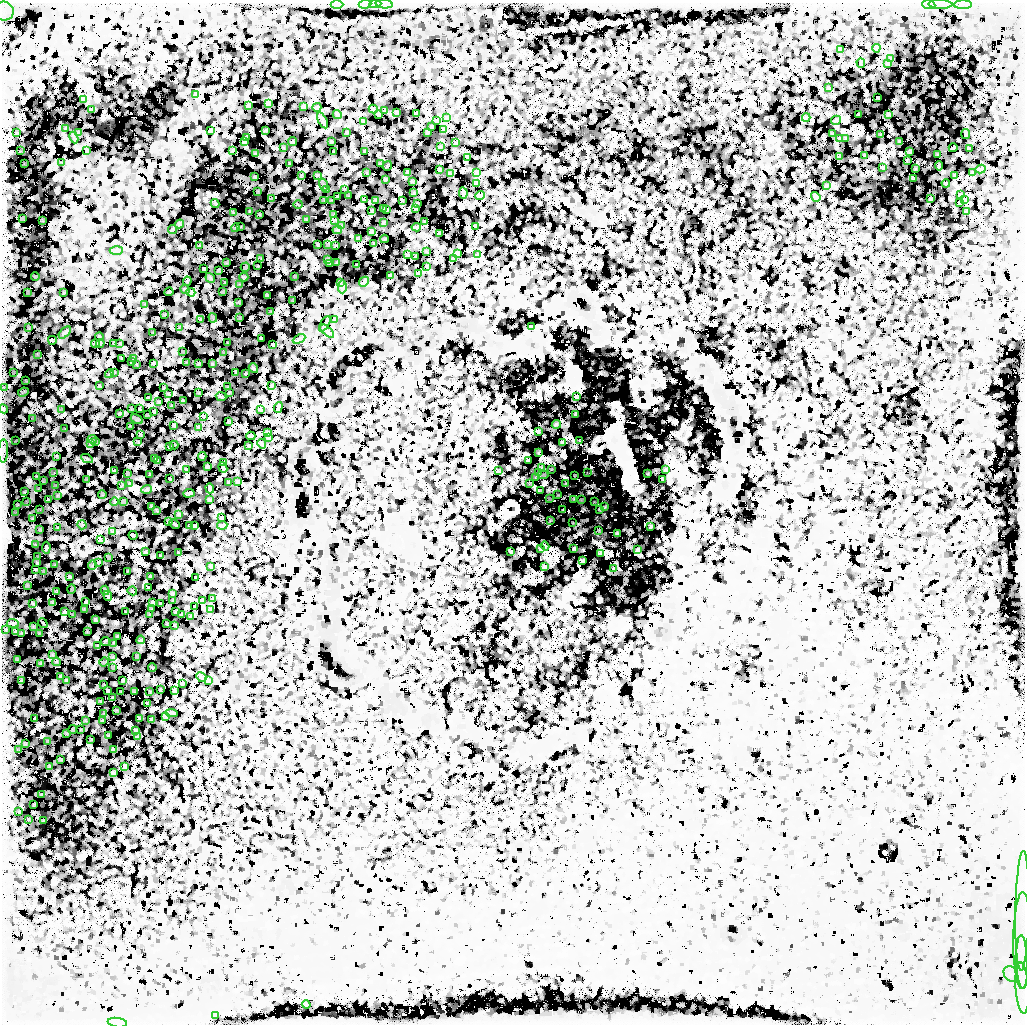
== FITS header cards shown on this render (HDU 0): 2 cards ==
NAXIS1  =                 1023
NAXIS2  =                 1022

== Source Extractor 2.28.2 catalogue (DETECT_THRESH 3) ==
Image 1023 x 1022 px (HDU 0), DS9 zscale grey, 1 PNG px = 1 image px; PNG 1027 x 1026 px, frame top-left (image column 1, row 1022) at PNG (2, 3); each listed source drawn as its Kron ellipse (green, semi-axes under 4 px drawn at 4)
Background -3040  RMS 900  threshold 2710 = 3 sigma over >= 5 px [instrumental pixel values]
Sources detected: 1494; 979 with non-positive FLUX_AUTO (blend fragments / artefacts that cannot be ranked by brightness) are neither listed nor drawn; of the other 515, the 500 brightest by FLUX_AUTO listed and drawn (15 fainter detections omitted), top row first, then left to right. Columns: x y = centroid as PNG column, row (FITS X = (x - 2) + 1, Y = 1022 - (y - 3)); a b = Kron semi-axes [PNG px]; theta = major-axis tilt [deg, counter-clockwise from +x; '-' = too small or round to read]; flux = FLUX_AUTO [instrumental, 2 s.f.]
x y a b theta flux
337 4 6 2 0 1.0e+05
365 4 6 3 6 1.2e+05
375 4 6 3 6 1.2e+05
384 4 9 3 -6 2.0e+05
940 4 12 2 -1 2.4e+05
929 5 6 3 -8 1.4e+05
963 5 9 3 0 1.6e+05
4 11 10 9 - 3.9e+05
876 48 4 2 - 5.6e+04
840 49 3 2 - 6.0e+04
891 59 4 2 - 3.8e+04
861 63 4 2 - 3.3e+04
888 63 3 2 - 3.7e+04
829 88 3 2 - 6.1e+04
195 94 3 2 - 4.6e+04
878 98 2 2 - 6.9e+04
84 99 3 2 - 3.5e+04
268 104 3 2 - 3.5e+04
248 106 3 2 - 5.4e+04
303 107 4 2 - 5.3e+04
317 107 4 2 - 8.7e+04
373 109 4 2 - 5.8e+04
92 110 4 2 - 6.1e+04
385 111 4 2 - 2.9e+04
397 112 3 3 - 2.6e+04
416 113 4 2 - 3.4e+04
379 114 3 2 - 5.6e+04
859 114 2 2 - 7.1e+04
888 114 4 3 - 8.4e+04
337 115 4 2 - 8.0e+04
806 117 4 2 - 4.3e+04
447 118 3 2 - 4.7e+04
323 120 9 2 -63 4.2e+04
836 120 5 3 - 8.9e+04
363 121 4 3 - 6.0e+04
436 121 3 2 - 4.1e+04
432 126 3 2 - 5.2e+04
66 128 4 2 - 7.3e+04
443 129 4 2 - 5.1e+04
210 131 3 2 - 5.3e+04
265 131 3 2 - 5.4e+04
16 132 3 2 - 2.2e+05
347 132 3 2 - 9.8e+04
428 132 3 2 - 7.1e+04
78 133 3 2 - 6.4e+04
832 134 4 3 - 5.5e+04
966 134 5 2 - 4.5e+04
881 135 3 3 - 1.2e+05
74 137 6 2 -65 2.1e+04
246 138 4 2 - 8.2e+04
845 138 3 2 - 6.7e+04
840 139 3 2 - 1.1e+05
244 142 4 3 - 5.0e+04
293 142 4 2 - 2.0e+04
331 142 3 2 - 8.0e+04
899 142 4 2 - 6.7e+04
456 143 3 2 - 2.5e+04
283 147 3 2 - 4.5e+04
440 147 3 2 - 8.7e+04
953 148 4 2 - 4.2e+04
969 149 3 2 - 1.0e+05
86 150 3 2 - 4.3e+04
233 150 4 2 - 4.5e+04
20 151 3 2 - 4.6e+04
365 151 3 2 - 1.9e+05
910 151 4 3 - 1.0e+05
334 152 3 2 - 5.5e+04
255 154 2 2 - 6.6e+04
865 155 3 2 - 1.3e+05
938 155 3 2 - 9.9e+04
467 157 4 2 - 4.8e+04
839 157 4 2 - 4.8e+04
907 160 3 2 - 8.5e+04
61 163 3 3 - 1.5e+05
24 164 3 2 - 1.3e+05
290 164 3 2 - 1.1e+05
380 164 3 3 - 1.3e+05
387 166 5 2 - 1.2e+05
939 166 4 2 - 2.7e+04
882 167 3 2 - 1.2e+05
439 169 3 2 - 1.0e+05
915 169 3 2 - 7.2e+04
981 169 5 3 - 3.3e+04
407 172 4 3 - 1.9e+05
477 172 4 2 - 4.1e+04
367 173 3 2 - 9.5e+04
973 173 3 3 - 4.4e+04
450 174 4 2 - 7.2e+04
317 175 4 2 - 1.0e+05
954 175 4 2 - 4.0e+04
302 176 4 2 - 8.5e+04
255 177 3 2 - 1.3e+05
385 179 3 3 - 2.1e+05
914 179 3 2 - 1.2e+05
412 181 3 3 - 4.5e+04
946 183 4 2 - 6.6e+04
476 184 4 2 - 4.3e+04
323 185 6 2 -72 4.3e+04
826 186 3 2 - 7.5e+04
344 189 3 2 - 8.6e+04
327 190 3 2 - 1.8e+05
258 191 3 2 - 6.4e+04
414 193 4 2 - 9.1e+04
463 193 5 2 - 1.2e+05
960 194 4 2 - 6.0e+04
480 195 5 2 - 6.2e+04
348 196 3 2 - 1.0e+05
337 197 4 2 - 2.8e+05
816 197 5 2 - 6.7e+04
271 199 3 2 - 5.0e+04
931 199 3 2 - 8.0e+04
324 200 3 2 - 7.5e+04
331 200 2 2 - 3.8e+04
364 200 3 2 - 6.8e+04
376 200 4 3 - 8.8e+04
402 200 4 2 - 1.8e+05
964 200 3 2 - 6.5e+04
215 203 5 2 - 9.6e+04
417 203 3 2 - 1.1e+05
960 203 3 2 - 6.9e+04
298 204 4 2 - 1.7e+05
384 208 3 2 - 9.0e+04
416 208 4 2 - 1.8e+04
387 210 3 2 - 1.8e+05
372 211 3 2 - 1.0e+05
966 211 3 2 - 5.9e+04
250 212 3 2 - 1.6e+05
234 213 4 3 - 4.8e+04
260 214 3 2 - 2.2e+05
334 215 3 2 - 1.7e+04
22 219 4 3 - 1.8e+05
306 219 3 3 - 1.6e+05
42 220 3 3 - 1.1e+05
335 220 3 2 - 6.3e+04
425 221 3 2 - 1.0e+05
384 223 4 3 - 5.7e+04
180 224 4 3 - 2.0e+04
341 225 3 2 - 6.4e+04
475 226 3 2 - 4.2e+04
240 227 3 2 - 1.0e+05
416 227 4 3 - 1.0e+05
235 228 4 2 - 2.5e+04
172 229 5 2 - 5.7e+04
337 230 4 3 - 1.1e+05
371 231 3 2 - 1.6e+05
439 233 3 2 - 7.5e+04
358 239 3 2 - 1.2e+05
384 239 4 2 - 1.1e+05
374 243 2 2 - 6.2e+04
317 244 3 2 - 2.5e+05
328 245 2 2 - 8.4e+04
336 245 4 2 - 6.6e+04
199 246 3 2 - 7.3e+04
116 251 6 2 3 7.1e+04
427 252 4 2 - 7.7e+04
457 253 3 3 - 1.1e+05
407 255 3 2 - 3.8e+04
478 255 4 2 - 3.4e+04
416 256 3 2 - 6.3e+04
261 258 4 2 - 2.0e+05
454 259 4 2 - 4.6e+04
328 260 4 3 - 1.3e+05
227 263 4 3 - 1.7e+05
336 263 2 2 - 1.1e+05
329 264 3 2 - 1.2e+05
357 265 3 2 - 7.2e+04
258 266 2 2 - 1.8e+05
427 266 2 2 - 5.1e+04
245 267 4 2 - 1.8e+05
204 269 3 2 - 2.7e+05
219 270 4 2 - 1.2e+05
419 273 3 2 - 7.0e+04
35 276 4 2 - 2.3e+05
295 276 2 2 - 9.2e+04
391 276 3 2 - 5.6e+04
244 277 4 3 - 2.7e+05
210 278 5 3 - 1.5e+05
187 281 4 2 - 7.4e+04
340 282 2 2 - 7.5e+04
364 282 5 2 - 6.6e+04
225 283 3 2 - 1.9e+05
239 285 3 2 - 7.5e+04
342 287 6 3 87 3.2e+04
185 290 5 2 - 1.3e+05
28 292 3 2 - 1.5e+05
64 292 4 3 - 6.5e+04
169 292 4 2 - 2.0e+05
191 292 4 2 - 5.1e+04
223 292 3 2 - 5.9e+04
267 295 3 3 - 2.2e+05
293 300 3 2 - 5.6e+04
238 302 3 2 - 1.0e+05
145 305 3 2 - 7.0e+04
270 312 3 2 - 3.3e+04
164 314 4 2 - 1.3e+05
213 318 5 2 - 7.9e+04
240 318 2 2 - 8.4e+04
201 319 4 2 - 2.5e+04
335 319 3 3 - 7.0e+04
325 324 9 2 59 3.0e+04
179 327 3 2 - 1.3e+05
531 327 3 2 - 6.6e+04
29 328 4 2 - 2.8e+05
327 331 8 2 -42 1.9e+04
65 333 7 4 46 7.1e+04
153 333 3 2 - 5.3e+04
99 337 4 2 - 1.4e+05
261 338 3 2 - 2.1e+05
299 339 6 2 27 1.3e+05
52 340 4 2 - 1.7e+05
95 343 4 2 - 7.4e+04
100 343 4 2 - 1.2e+05
114 343 4 2 - 1.7e+05
227 343 2 2 - 1.4e+05
120 344 3 2 - 1.5e+05
273 345 2 2 - 1.4e+05
183 352 3 2 - 8.6e+04
224 352 3 2 - 6.2e+04
37 354 3 2 - 1.3e+05
134 358 2 2 - 2.9e+04
121 359 3 2 - 1.8e+05
131 362 3 2 - 1.5e+05
153 363 3 2 - 1.5e+05
186 363 3 3 - 9.6e+04
136 364 3 2 - 1.3e+05
199 364 4 3 - 4.3e+04
212 364 4 3 - 1.7e+05
253 368 5 2 - 3.0e+04
13 372 4 2 - 1.1e+05
114 372 4 2 - 1.5e+05
236 372 3 2 - 2.8e+05
246 373 3 2 - 9.9e+04
109 374 4 2 - 6.5e+04
26 381 3 2 - 2.0e+05
272 385 3 2 - 6.9e+04
100 386 3 2 - 2.2e+05
3 387 3 2 - 3.1e+05
228 387 3 2 - 7.9e+04
164 388 2 2 - 1.7e+05
23 392 6 2 25 6.5e+04
198 393 3 2 - 1.7e+05
229 393 3 2 - 1.5e+05
168 394 4 2 - 1.8e+05
221 396 5 2 - 4.2e+04
577 397 3 2 - 9.1e+04
148 398 3 2 - 1.9e+05
183 401 3 2 - 1.8e+05
158 402 3 2 - 1.9e+05
172 405 3 2 - 6.7e+04
278 407 5 2 - 4.1e+04
3 409 5 3 - 1.1e+06
61 409 3 2 - 1.1e+05
131 409 3 2 - 5.7e+04
140 409 4 2 - 2.7e+05
260 410 4 2 - 6.0e+04
154 412 3 2 - 2.3e+05
120 413 4 3 - 1.1e+05
576 414 3 3 - 2.4e+05
147 415 3 2 - 8.1e+04
203 416 3 2 - 8.3e+04
32 418 3 2 - 1.5e+05
137 419 6 3 -29 5.6e+04
228 421 3 2 - 1.3e+05
556 424 4 3 - 6.8e+04
174 425 3 2 - 2.5e+05
130 426 3 2 - 1.1e+05
199 427 4 3 - 4.2e+04
65 429 2 2 - 7.1e+04
538 431 3 2 - 1.7e+05
268 433 3 2 - 5.6e+04
141 435 3 2 - 2.0e+05
251 436 4 2 - 1.6e+05
268 437 3 2 - 4.7e+04
92 439 5 2 - 1.8e+05
16 441 3 2 - 2.7e+05
579 441 3 3 - 2.5e+05
96 442 2 2 - 9.5e+04
138 442 4 2 - 8.9e+04
562 442 4 3 - 3.5e+05
91 444 3 2 - 3.0e+05
262 444 5 2 - 7.1e+04
174 445 4 2 - 3.0e+04
249 446 3 2 - 7.3e+04
169 447 3 2 - 1.6e+05
3 451 11 5 89 6.5e+05
538 452 3 2 - 2.7e+05
202 456 4 2 - 7.3e+04
56 457 3 2 - 2.4e+05
155 458 3 2 - 1.5e+05
87 459 6 2 -28 4.8e+05
157 460 3 2 - 2.1e+05
528 461 3 3 - 1.1e+05
224 462 4 2 - 9.5e+04
207 467 4 3 - 3.9e+04
223 467 5 2 - 5.3e+04
541 468 3 2 - 3.2e+05
186 469 3 2 - 1.1e+05
552 469 3 2 - 2.0e+05
666 470 3 2 - 7.6e+04
115 471 3 2 - 2.2e+05
498 471 3 2 - 1.7e+05
54 473 3 2 - 8.2e+04
127 473 3 2 - 5.5e+04
538 473 2 2 - 8.1e+04
587 473 3 2 - 2.9e+04
150 474 2 2 - 9.5e+04
648 474 2 2 - 5.6e+04
543 475 5 2 - 1.8e+05
574 475 2 2 - 5.2e+05
36 476 3 2 - 3.9e+05
535 477 3 2 - 3.8e+05
170 479 3 2 - 1.5e+05
662 479 3 2 - 1.0e+05
86 480 3 3 - 5.8e+04
43 481 4 2 - 7.4e+04
238 482 3 2 - 8.0e+04
130 483 3 2 - 2.7e+04
229 483 4 2 - 6.0e+04
529 483 3 2 - 3.7e+05
566 484 4 3 - 1.5e+05
55 485 3 2 - 1.3e+05
122 485 4 2 - 1.2e+05
210 488 5 2 - 7.6e+04
39 489 3 2 - 2.9e+05
147 489 5 3 - 1.5e+05
540 491 3 3 - 8.1e+05
24 492 4 2 - 1.4e+05
189 493 5 2 - 1.2e+05
57 495 4 3 - 2.3e+05
102 495 4 2 - 4.8e+04
558 495 3 2 - 2.7e+05
549 498 3 2 - 1.9e+05
573 499 3 2 - 6.2e+05
49 500 3 2 - 2.9e+05
210 500 4 3 - 7.2e+04
581 500 3 2 - 3.7e+05
26 501 3 2 - 6.9e+04
123 501 3 3 - 9.2e+04
114 502 4 2 - 1.7e+05
594 502 2 2 - 9.5e+04
17 505 3 2 - 2.6e+05
152 506 3 2 - 1.5e+05
605 507 4 2 - 3.9e+05
40 509 3 2 - 1.3e+05
600 509 3 2 - 4.2e+05
157 510 4 2 - 6.1e+04
563 510 3 2 - 5.7e+05
15 512 3 2 - 1.2e+05
179 514 3 2 - 9.0e+04
221 518 3 2 - 4.9e+04
33 519 4 3 - 2.1e+05
550 520 3 2 - 1.1e+05
169 522 3 2 - 7.3e+04
573 523 2 2 - 1.0e+05
175 524 5 2 - 1.3e+05
82 525 5 4 - 2.1e+04
222 525 5 2 - 3.0e+04
190 526 3 2 - 7.6e+04
195 526 3 2 - 1.1e+05
651 527 3 2 - 1.3e+05
58 528 3 2 - 3.4e+05
40 530 4 3 - 3.6e+05
599 531 4 2 - 5.0e+04
112 532 4 3 - 2.0e+05
617 534 4 3 - 1.9e+05
133 535 4 2 - 1.8e+05
100 540 3 2 - 3.6e+05
35 545 4 3 - 9.8e+04
545 546 4 2 - 1.9e+05
46 548 6 2 85 3.2e+05
540 548 3 2 - 1.6e+05
574 549 3 2 - 1.5e+05
638 550 3 2 - 8.8e+04
510 551 3 2 - 8.5e+04
146 552 3 2 - 1.7e+05
179 553 3 2 - 1.6e+05
600 554 4 2 - 8.9e+04
161 556 2 2 - 1.5e+05
37 557 3 2 - 6.9e+04
108 557 4 2 - 1.2e+05
582 561 3 2 - 1.8e+05
37 562 3 2 - 2.6e+05
98 562 4 2 - 1.1e+05
55 565 3 2 - 1.0e+05
92 565 5 2 - 9.4e+04
211 566 4 2 - 5.3e+04
544 567 3 3 - 1.1e+05
614 568 3 2 - 4.9e+04
35 569 3 2 - 2.5e+05
44 571 3 2 - 8.5e+04
128 571 3 2 - 1.6e+05
150 576 3 2 - 1.5e+05
70 577 4 2 - 2.6e+05
196 578 3 2 - 9.5e+04
27 585 3 2 - 1.1e+05
148 588 3 2 - 2.2e+05
72 589 4 2 - 7.1e+04
105 590 4 2 - 8.5e+04
56 591 3 2 - 1.5e+05
132 591 4 2 - 2.0e+05
172 593 4 3 - 1.4e+05
108 596 5 2 - 1.2e+05
213 599 3 2 - 4.1e+04
173 600 2 2 - 8.4e+04
202 600 4 2 - 8.2e+04
86 602 4 2 - 3.3e+05
33 603 3 2 - 2.1e+05
52 603 4 3 - 1.3e+05
152 603 4 3 - 3.0e+04
160 604 2 2 - 1.4e+05
195 607 3 3 - 1.8e+05
84 609 4 2 - 1.1e+05
151 609 3 2 - 1.1e+05
211 609 3 2 - 5.6e+04
64 612 3 2 - 7.1e+04
126 612 3 2 - 1.8e+05
175 612 3 2 - 6.5e+04
182 614 4 2 - 3.7e+04
73 615 2 2 - 4.5e+04
150 615 3 2 - 1.7e+05
191 616 2 2 - 1.1e+05
95 620 4 3 - 1.1e+05
13 623 6 2 -5 1.4e+05
43 623 5 2 - 1.5e+05
167 624 3 2 - 1.0e+05
175 625 3 2 - 1.3e+05
33 627 2 2 - 7.3e+04
6 630 2 2 - 1.0e+05
87 631 2 2 - 1.5e+05
16 632 3 2 - 7.6e+04
22 633 2 2 - 1.2e+05
40 633 3 2 - 1.0e+05
117 636 3 2 - 4.6e+04
141 640 4 2 - 1.5e+05
105 642 4 3 - 3.0e+05
114 643 4 2 - 1.4e+05
97 646 3 3 - 2.1e+05
52 655 4 3 - 1.5e+05
137 656 4 2 - 1.6e+05
113 657 4 3 - 3.6e+04
17 660 3 2 - 1.4e+05
57 662 4 3 - 8.0e+04
104 662 5 2 - 1.2e+05
41 663 4 3 - 1.8e+05
113 667 3 2 - 2.2e+05
152 668 4 2 - 1.0e+05
60 676 3 2 - 2.9e+05
201 677 5 2 - 1.8e+04
66 680 4 3 - 7.0e+04
22 681 3 2 - 2.3e+05
123 681 4 2 - 1.2e+05
208 681 3 2 - 6.4e+04
182 683 4 2 - 6.7e+04
104 685 3 2 - 2.0e+05
160 689 2 2 - 7.5e+04
108 690 4 2 - 1.3e+05
134 691 3 2 - 6.1e+04
174 691 4 3 - 6.8e+04
121 692 3 2 - 1.7e+05
150 692 3 2 - 8.6e+04
113 698 3 2 - 3.2e+05
101 701 3 3 - 2.1e+04
148 704 3 2 - 1.2e+05
116 710 3 2 - 9.6e+04
104 713 3 2 - 9.4e+04
171 713 6 2 -5 4.8e+04
165 716 4 2 - 5.2e+04
35 719 4 2 - 1.6e+05
140 719 4 2 - 1.0e+05
85 720 3 2 - 9.8e+04
102 720 4 2 - 1.6e+05
151 720 3 2 - 1.0e+05
81 729 2 2 - 1.0e+05
73 730 4 2 - 6.1e+04
136 730 4 2 - 1.0e+05
66 733 3 2 - 8.1e+04
108 735 3 2 - 1.3e+05
137 737 3 2 - 6.8e+04
91 740 2 2 - 1.0e+05
48 741 3 2 - 1.2e+05
25 744 4 3 - 1.5e+05
113 749 3 2 - 1.2e+05
19 750 4 2 - 4.7e+04
60 760 3 2 - 1.3e+05
49 766 4 3 - 9.9e+04
125 766 4 3 - 6.3e+04
113 773 3 2 - 7.0e+04
41 795 3 2 - 2.0e+05
34 804 3 2 - 2.0e+05
19 811 3 2 - 2.0e+05
29 819 3 2 - 1.2e+05
44 820 3 2 - 1.2e+05
1022 911 60 7 89 1.4e+06
1022 940 48 9 89 1.2e+06
1022 962 27 6 -88 7.8e+05
1011 974 8 6 -56 1.2e+05
1022 988 26 6 -86 7.7e+05
306 1005 4 2 - 6.7e+04
215 1016 3 2 - 3.3e+04
117 1023 10 4 -9 2.3e+05
At the frame edge (FLAGS 8, measured only in part): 12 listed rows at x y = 365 4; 375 4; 384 4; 963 5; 4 11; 3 387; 3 409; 3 451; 1022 911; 1022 940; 1022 962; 1022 988
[15 fainter detections neither listed nor drawn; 979 non-positive-flux detections neither listed nor drawn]